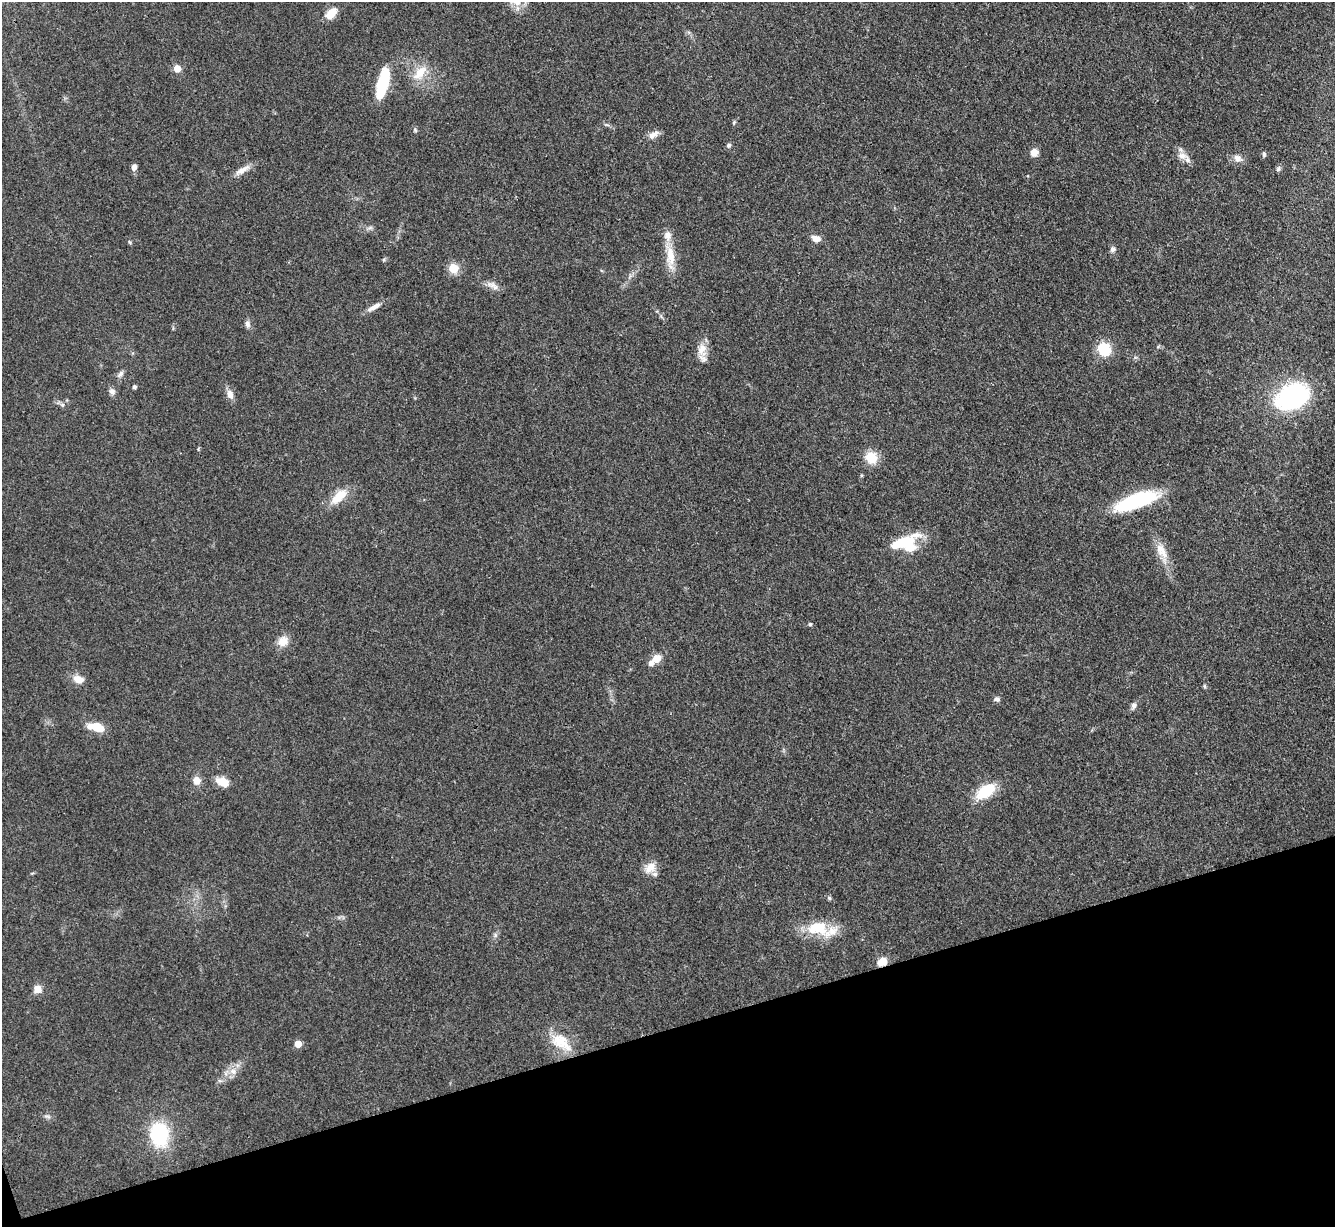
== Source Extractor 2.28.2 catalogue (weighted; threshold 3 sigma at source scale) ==
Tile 14 of 4 x 4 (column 2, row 4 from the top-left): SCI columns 1335-2667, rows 147-1371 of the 5333 x 5319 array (HDU 1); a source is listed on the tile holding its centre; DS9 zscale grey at full resolution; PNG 1337 x 1229 px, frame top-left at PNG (2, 2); no overlay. Shown black and unused: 16% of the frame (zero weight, under 3 of 4 exposures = <1% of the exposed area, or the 3 px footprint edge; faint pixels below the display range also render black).
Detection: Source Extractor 2.28.2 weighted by HDU 2 'WHT'; one run over the whole footprint, this tile lists its part. Background 0.085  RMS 0.0061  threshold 0.0275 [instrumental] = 3 sigma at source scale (4.5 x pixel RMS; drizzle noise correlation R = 1.50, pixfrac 1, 0.05/0.05 arcsec/px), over >= 5 px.
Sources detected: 62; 1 inside a brighter object's white glare — not listed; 4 inside a brighter listed object's ellipse — not listed separately; the other 57 listed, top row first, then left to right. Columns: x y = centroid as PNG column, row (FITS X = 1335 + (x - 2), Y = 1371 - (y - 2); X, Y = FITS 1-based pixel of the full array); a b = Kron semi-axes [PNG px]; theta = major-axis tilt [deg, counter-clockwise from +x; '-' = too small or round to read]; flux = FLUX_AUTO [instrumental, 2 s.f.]
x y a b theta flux
517 2 18 12 -50 8.8
331 13 15 9 43 8.5
177 68 5 5 - 9.4
420 73 26 12 46 11
382 83 30 11 76 32
734 122 6 4 48 0.83
653 135 16 8 32 4
729 145 7 6 - 1.3
1034 152 8 8 - 5
1264 154 7 4 -90 1.2
1182 156 14 9 -17 4.9
1238 158 13 10 -27 4
134 167 6 5 - 3.2
1278 169 8 6 48 1.4
242 170 24 7 31 5.3
816 238 10 7 -18 4.7
1112 249 7 6 - 2
670 257 35 11 -87 13
453 268 7 6 - 16
493 286 19 7 -29 4.1
374 307 19 6 28 4.4
247 324 9 7 -69 2.2
1158 347 6 4 20 0.81
702 349 19 12 90 7.7
1104 349 13 12 - 18
120 374 11 6 49 2.1
134 387 4 3 - 1.5
112 391 9 7 -59 2.4
230 394 13 8 -71 4
1293 396 36 24 25 86
871 458 13 12 - 12
339 496 24 11 42 12
1136 501 45 13 20 53
898 544 37 11 23 17
1160 549 19 12 -63 8.3
810 624 5 4 - 1.1
283 641 14 12 34 6.7
657 658 5 5 - 17
651 663 6 6 - 3.3
78 679 11 8 -17 6.7
1205 686 6 4 -88 0.83
997 699 7 6 - 1.9
1134 705 9 7 88 2
97 727 16 8 -13 15
196 780 10 8 -69 4.9
223 782 14 9 -23 8.3
986 791 21 11 33 21
650 868 17 11 39 6.9
829 898 5 5 - 1
818 928 30 18 -4 22
882 962 12 9 43 6.4
37 989 10 10 - 4.7
561 1042 32 18 -34 17
298 1044 5 5 - 10
233 1071 10 8 -55 4
48 1116 10 3 -21 1.2
159 1134 20 15 -82 50
Overlapping masked pixels (flux is a lower limit): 1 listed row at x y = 882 962
Isophote crosses this tile's border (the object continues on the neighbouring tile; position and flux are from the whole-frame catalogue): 1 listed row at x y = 517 2